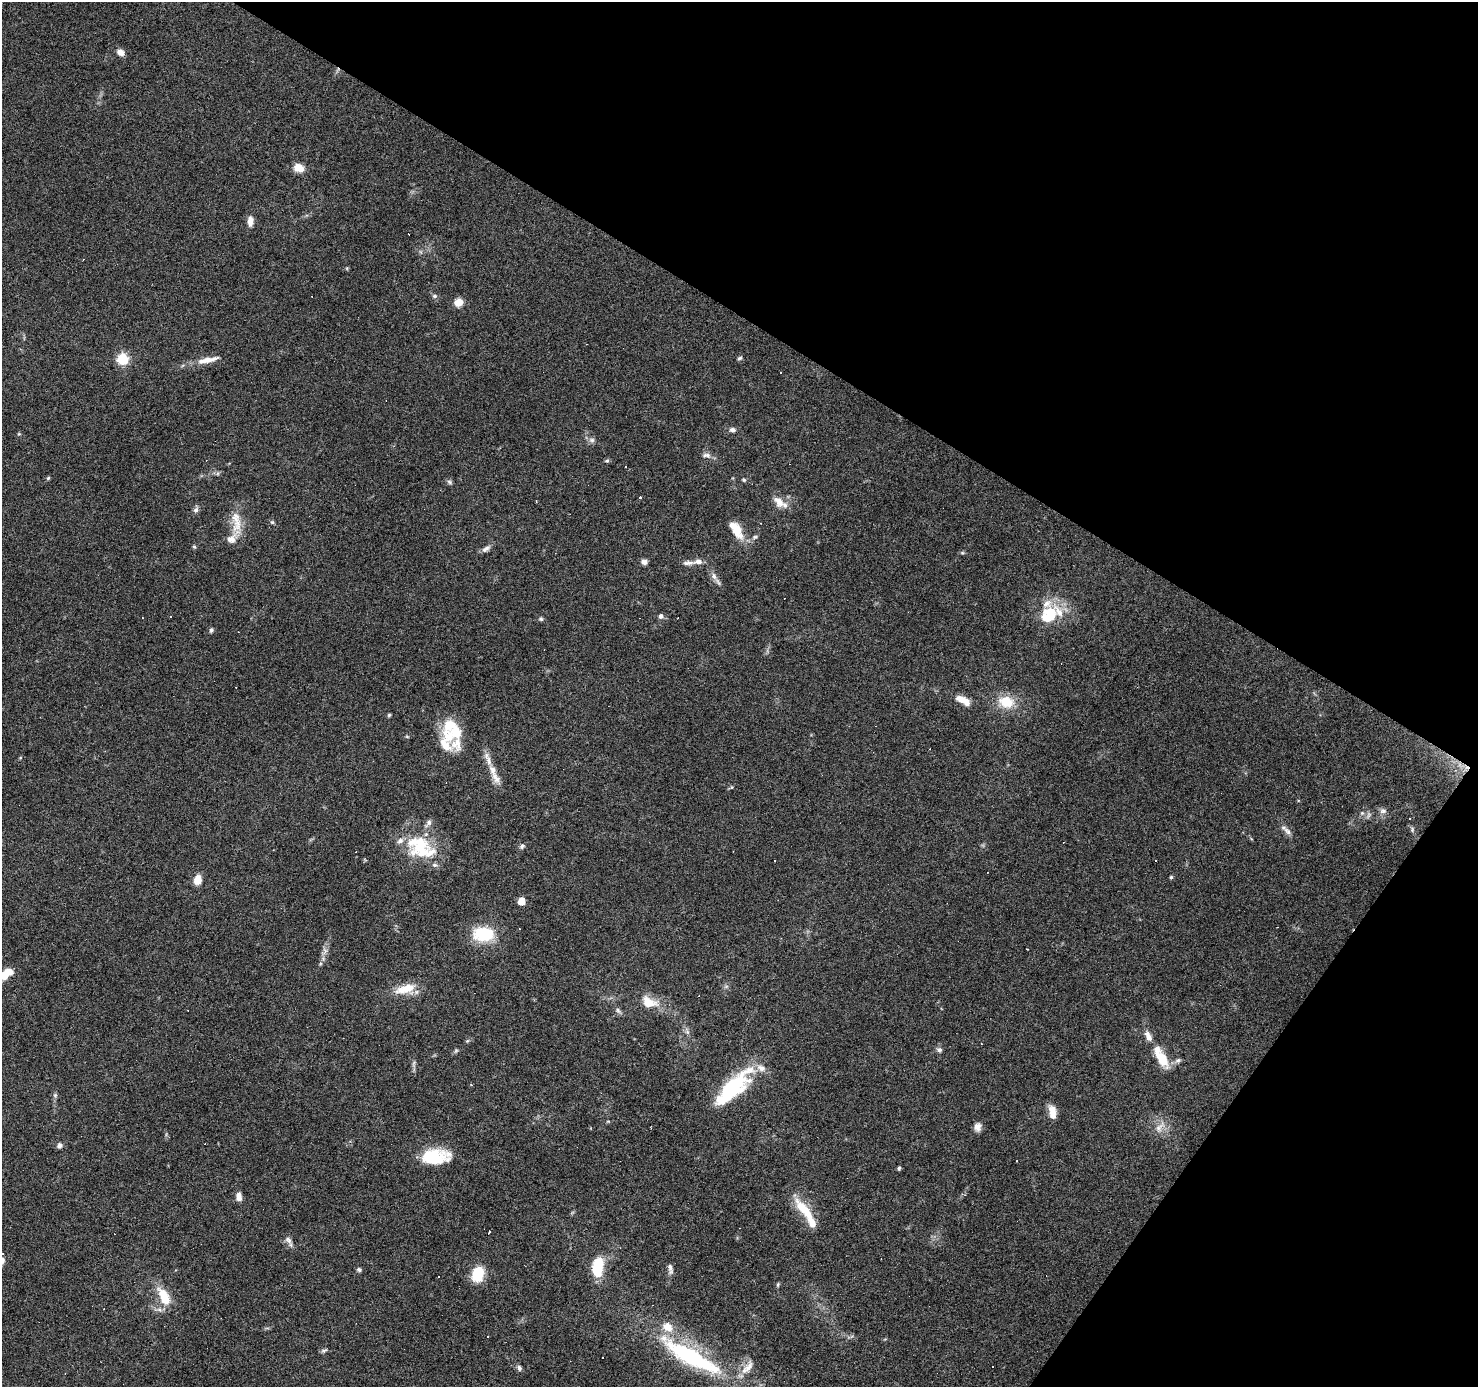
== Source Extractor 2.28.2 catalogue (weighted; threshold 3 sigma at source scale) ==
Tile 8 of 4 x 4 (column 4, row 2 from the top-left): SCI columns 4430-5905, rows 2951-4335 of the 5908 x 5969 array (HDU 1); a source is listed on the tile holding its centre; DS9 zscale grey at full resolution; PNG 1480 x 1389 px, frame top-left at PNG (2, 2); no overlay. Shown black and unused: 30% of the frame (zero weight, under 3 of 6 exposures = <1% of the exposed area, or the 3 px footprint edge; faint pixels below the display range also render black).
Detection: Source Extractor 2.28.2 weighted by HDU 2 'WHT'; one run over the whole footprint, this tile lists its part. Background 0.075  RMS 0.0042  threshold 0.017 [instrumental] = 3 sigma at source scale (4.09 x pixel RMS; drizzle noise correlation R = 1.36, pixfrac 0.8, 0.0396/0.0396 arcsec/px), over >= 5 px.
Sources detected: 149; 1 too faint to see at this stretch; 1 inside a brighter object's white glare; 32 cosmic-ray / hot-pixel residue — not listed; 22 inside a brighter listed object's ellipse — not listed separately; the other 93 listed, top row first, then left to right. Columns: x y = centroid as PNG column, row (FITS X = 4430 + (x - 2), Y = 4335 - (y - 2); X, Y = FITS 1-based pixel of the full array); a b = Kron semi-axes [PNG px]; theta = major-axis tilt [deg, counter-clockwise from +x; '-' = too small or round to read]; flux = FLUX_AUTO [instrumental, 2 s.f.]
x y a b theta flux
120 52 8 6 -45 2.8
299 168 11 9 -16 4.8
250 221 13 7 89 2.9
434 296 7 5 -1 0.93
458 302 8 8 - 4.6
740 358 6 4 19 0.68
122 359 6 6 - 36
208 360 29 7 13 5.5
781 373 3 2 - 0.33
732 430 8 6 -5 1.4
18 434 5 3 - 0.42
592 440 8 7 - 1.4
706 455 14 6 -7 1.8
607 461 7 5 48 0.68
218 473 6 4 47 0.66
48 478 5 4 - 0.51
744 480 6 5 - 0.59
450 482 7 5 -18 0.87
640 497 3 3 - 10
779 501 18 11 -55 4.1
196 510 9 6 56 1.3
236 517 19 13 -77 6.9
272 522 5 5 - 0.61
736 530 24 11 -57 8.3
755 537 7 5 2 0.8
232 539 18 13 36 5
194 547 5 4 - 0.58
486 549 13 6 35 1.8
962 553 6 4 -1 0.58
644 562 7 5 -9 1.8
698 562 13 7 4 2.2
718 582 14 5 -57 1.6
1050 612 25 15 7 11
170 616 3 3 - 0.95
661 616 6 6 - 1.4
541 619 6 6 - 0.67
211 630 7 5 72 0.76
963 700 20 7 -29 4.9
1006 702 21 15 -15 10
389 715 5 5 - 0.52
407 736 6 4 -2 0.46
449 736 21 18 -58 9.1
488 759 30 7 -71 3.9
1383 811 9 7 1 1.6
1368 815 11 6 64 1.3
1409 819 3 2 - 0.31
1412 829 8 6 -78 0.91
1288 831 16 6 -46 2.1
522 846 7 6 - 1
421 847 40 31 -21 24
775 861 3 3 - 1
1171 877 4 4 - 0.56
197 880 10 8 72 4.6
521 901 5 5 - 7
484 934 24 15 0 18
324 951 14 7 62 2.3
6 974 17 9 37 7
406 989 28 13 14 8.7
649 1002 19 12 -18 7.9
618 1010 10 5 -45 1.1
687 1031 11 6 -74 1.4
1148 1036 15 7 -66 3.1
467 1041 6 4 44 0.55
939 1050 7 7 - 1.2
456 1051 7 5 68 0.67
1162 1059 25 11 -61 9.3
1178 1060 8 6 42 1.2
414 1064 12 5 82 1.1
731 1088 50 19 42 30
55 1095 7 6 - 0.82
1052 1110 14 9 -52 3.2
608 1121 6 3 -18 0.43
977 1127 10 8 80 2.3
1160 1127 20 9 47 4
59 1145 7 7 - 1.3
434 1157 31 17 2 17
899 1168 5 4 - 0.64
239 1197 10 6 -84 2.7
804 1210 36 12 -50 11
288 1240 13 7 -53 1.9
2 1253 3 3 - 0.78
598 1267 23 12 83 12
670 1269 14 6 -81 1.6
359 1270 6 5 - 0.87
478 1274 13 9 73 17
778 1285 7 4 71 0.56
164 1297 24 11 -63 10
488 1336 3 2 - 0.42
324 1351 8 5 19 0.86
691 1356 76 18 -29 58
602 1357 3 2 - 0.51
749 1367 20 11 64 5.1
519 1368 8 6 -62 1.1
Isophote crosses this tile's border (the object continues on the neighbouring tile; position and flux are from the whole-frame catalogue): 2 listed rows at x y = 6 974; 2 1253